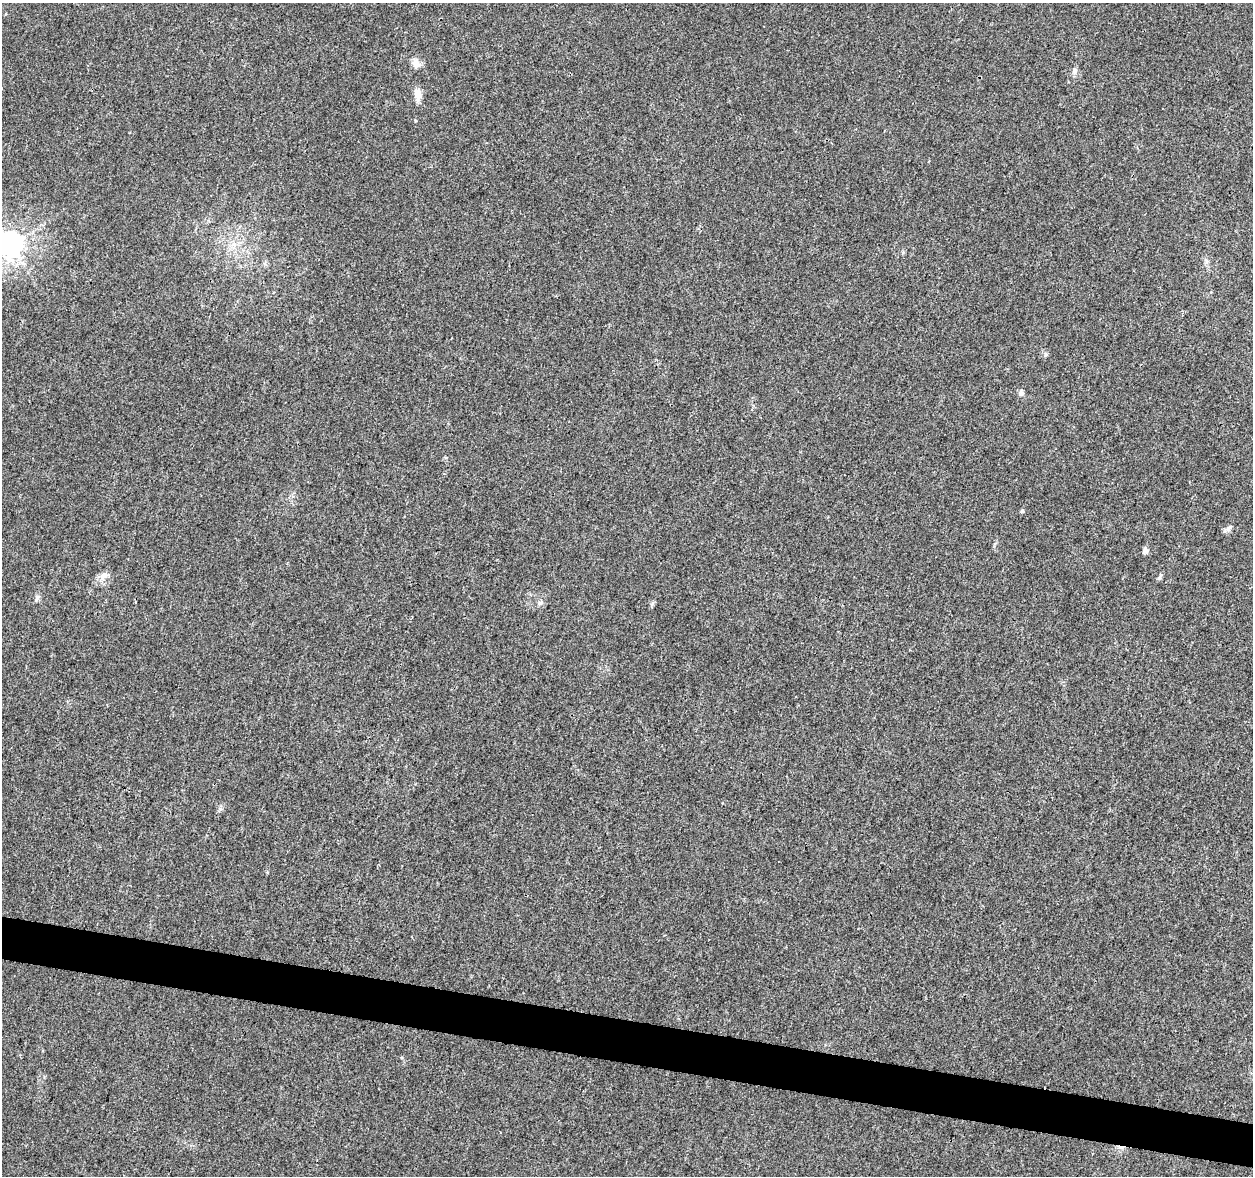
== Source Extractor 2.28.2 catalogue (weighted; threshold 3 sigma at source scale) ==
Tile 6 of 4 x 4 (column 2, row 2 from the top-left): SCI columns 1252-2502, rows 2574-3747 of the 5013 x 5207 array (HDU 1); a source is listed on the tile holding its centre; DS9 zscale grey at full resolution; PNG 1255 x 1178 px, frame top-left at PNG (2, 3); no overlay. Shown black and unused: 4% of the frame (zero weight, under 3 of 4 exposures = <1% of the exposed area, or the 3 px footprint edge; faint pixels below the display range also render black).
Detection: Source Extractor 2.28.2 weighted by HDU 2 'WHT'; one run over the whole footprint, this tile lists its part. Background 0.00629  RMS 0.0027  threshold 0.0124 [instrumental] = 3 sigma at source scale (4.5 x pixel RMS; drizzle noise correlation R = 1.50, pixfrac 1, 0.0396/0.0396 arcsec/px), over >= 5 px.
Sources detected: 14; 1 cosmic-ray / hot-pixel residue — not listed; the other 13 listed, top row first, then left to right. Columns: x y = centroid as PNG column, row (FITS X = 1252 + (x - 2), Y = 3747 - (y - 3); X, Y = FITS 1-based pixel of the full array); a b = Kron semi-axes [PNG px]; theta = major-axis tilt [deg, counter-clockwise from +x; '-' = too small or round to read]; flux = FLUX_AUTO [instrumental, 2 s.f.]
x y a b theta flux
416 63 15 10 -79 1.9
1074 71 10 5 85 0.85
418 94 16 9 -89 2.3
11 244 8 8 - 290
234 245 9 4 8 1.1
1021 393 8 6 17 0.78
1022 511 5 4 - 0.39
1229 528 13 5 43 0.89
1145 550 8 7 - 0.95
104 576 13 7 48 1.7
1160 577 10 4 58 0.54
36 598 11 4 65 0.7
540 603 6 6 - 0.61
Isophote crosses this tile's border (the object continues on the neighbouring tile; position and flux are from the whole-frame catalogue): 1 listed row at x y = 11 244
Unlisted compact peaks at least as high as the median listed source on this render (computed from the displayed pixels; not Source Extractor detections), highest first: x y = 652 604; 220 809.